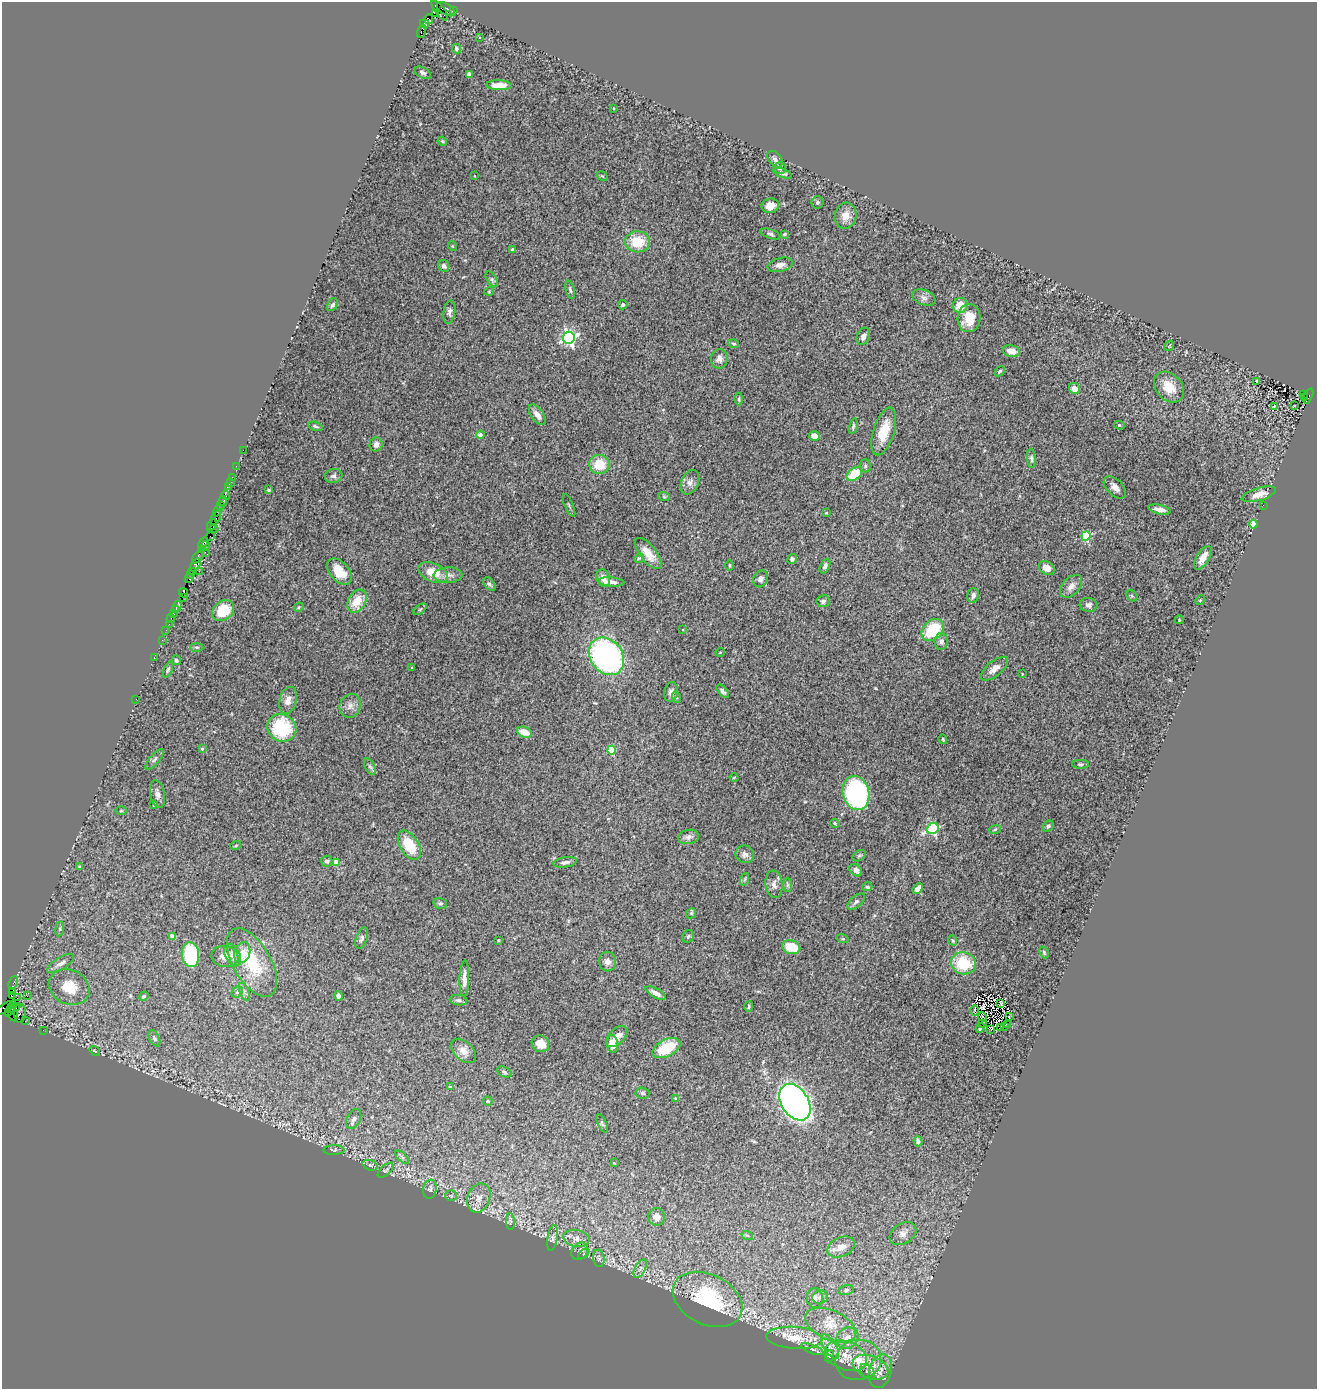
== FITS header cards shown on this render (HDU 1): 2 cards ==
NAXIS1  =                 1315
NAXIS2  =                 1387

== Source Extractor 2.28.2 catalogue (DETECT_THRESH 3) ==
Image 1315 x 1387 px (HDU 1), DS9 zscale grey, 1 PNG px = 1 image px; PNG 1319 x 1391 px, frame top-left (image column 1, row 1387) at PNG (2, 2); each listed source drawn as its Kron ellipse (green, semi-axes under 4 px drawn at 4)
Background 3.18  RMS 0.066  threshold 0.197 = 3 sigma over >= 5 px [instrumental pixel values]
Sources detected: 288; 2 with non-positive FLUX_AUTO (blend fragments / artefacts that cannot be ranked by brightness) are neither listed nor drawn; the other 286 listed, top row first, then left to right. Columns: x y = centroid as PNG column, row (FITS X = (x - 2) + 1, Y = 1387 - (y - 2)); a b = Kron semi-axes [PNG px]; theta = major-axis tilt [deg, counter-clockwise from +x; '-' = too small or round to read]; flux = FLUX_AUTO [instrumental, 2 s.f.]
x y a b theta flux
446 9 10 5 -34 1300
440 10 12 4 -52 2100
453 11 3 2 - 210
436 13 4 3 - 670
429 19 5 4 - 580
424 24 5 3 - 200
421 31 7 3 72 510
479 38 3 2 - 6.3
456 48 5 4 - 9.6
422 73 9 5 -26 10
469 74 4 3 - 27
499 85 12 5 -1 52
614 108 3 2 - 3.8
442 141 5 4 - 4.4
775 159 9 6 -51 15
780 168 6 6 - 9.2
783 173 9 4 -19 11
474 176 3 2 - 2.5
602 176 6 4 -33 4.3
818 202 6 6 - 8.7
770 206 9 7 12 44
846 216 13 11 81 44
770 234 10 4 -19 9.9
784 234 4 3 - 5.9
637 242 12 10 -2 120
452 246 5 3 - 3.4
512 249 4 3 - 5.5
780 265 13 7 14 24
444 266 6 5 - 13
492 279 9 5 -57 8.7
570 290 9 4 -76 9.2
489 291 5 3 - 3.5
924 298 12 7 -21 22
332 305 7 4 55 9.9
623 305 5 4 - 11
960 305 7 7 - 63
449 312 12 6 82 15
969 318 14 11 88 85
863 336 9 6 66 20
569 338 6 6 - 1300
734 344 5 4 - 6.4
1169 346 5 3 - 4
1011 351 9 6 -13 42
719 359 10 8 78 23
1000 371 6 3 48 5.4
1257 381 4 3 - 4.5
1169 387 17 13 -47 75
1075 388 6 5 - 32
1303 394 2 2 - 180
1308 396 8 4 67 1500
1304 398 3 2 - 140
739 399 6 4 90 6.6
1274 406 3 2 - 3.1
1295 406 3 3 - 20
537 415 12 6 -55 32
1119 425 5 4 - 8.7
315 426 7 3 -16 7.3
853 426 8 4 76 9.4
884 431 25 10 73 100
480 435 4 4 - 29
814 436 5 5 - 29
376 444 7 6 - 19
243 450 2 2 - 59
1031 458 10 4 -84 9
599 464 10 9 - 100
236 466 2 2 - 44
865 466 6 5 - 9.9
854 474 9 5 38 130
333 476 9 7 13 12
232 477 2 2 - 110
230 482 2 2 - 51
690 482 13 8 65 26
228 486 4 3 - 210
1115 487 13 8 -45 28
269 490 3 3 - 4.5
1259 494 18 6 17 36
226 495 5 3 - 100
664 497 6 3 -20 5.2
223 501 5 3 - 610
220 505 2 2 - 170
569 505 12 2 -67 5.7
1263 505 2 2 - 6.2
1160 509 11 4 -11 25
218 511 6 4 59 770
826 513 3 2 - 3.2
216 518 7 3 57 570
1253 524 4 4 - 81
212 525 7 3 66 480
214 529 4 2 - 88
210 536 2 2 - 77
1086 536 5 4 - 260
203 543 6 3 61 590
205 546 5 2 - 460
201 550 3 2 - 47
205 552 4 2 - 68
648 553 18 8 -51 61
198 557 7 4 53 1100
639 558 5 4 - 5
1203 558 13 6 58 46
792 559 5 4 - 9.2
196 565 7 4 54 900
730 565 5 3 - 5
825 566 8 4 66 15
1047 568 8 6 -33 31
199 571 2 2 - 67
339 571 15 9 -49 97
193 572 3 2 - 210
433 572 16 9 -24 79
190 574 3 2 - 230
448 575 14 7 1 29
603 578 9 6 -70 29
189 579 4 3 - 230
760 579 8 7 - 17
611 582 13 4 -4 25
489 584 8 5 -52 9.2
1071 586 13 8 47 30
184 593 5 3 - 240
973 595 7 5 76 15
1132 596 6 5 - 6.1
183 597 2 2 - 53
1200 600 5 4 - 4.8
357 601 12 8 61 87
823 601 6 6 - 11
1088 605 9 7 -5 16
177 606 5 3 - 460
299 607 5 3 - 4.4
175 609 4 3 - 250
420 609 7 4 37 7
223 611 12 9 38 140
173 614 3 3 - 410
171 619 4 2 - 170
1179 620 4 3 - 3.6
169 624 2 2 - 110
166 630 2 2 - 64
683 630 3 3 - 3.3
933 630 12 9 43 200
162 640 2 2 - 78
941 641 8 7 - 19
197 647 7 3 0 5.6
720 652 5 3 - 3.1
606 656 20 16 -53 1100
154 657 2 2 - 91
176 660 5 4 - 8.9
412 668 3 3 - 5.1
168 669 8 4 66 7.5
994 669 16 7 38 31
1022 674 2 2 - 3.1
723 691 8 4 -51 12
671 692 10 7 78 18
676 697 6 4 -71 6.7
136 699 2 2 - 20
288 700 14 8 73 34
350 706 12 10 66 28
282 728 15 13 -33 280
524 732 7 5 -19 55
943 739 5 3 - 4.6
202 749 4 4 - 4.8
612 750 4 4 - 160
154 759 13 4 49 12
1081 764 8 4 0 8.1
370 767 9 5 -62 12
734 778 4 3 - 3.3
856 793 17 13 -74 900
157 794 14 7 -78 23
154 805 4 3 - 4.5
121 811 6 3 1 4.2
835 823 5 3 - 5
1048 826 6 5 - 7.9
933 829 6 5 - 540
995 829 6 3 20 5.2
688 837 10 7 9 17
236 845 5 3 - 4.4
409 845 16 9 -58 140
745 854 9 8 - 19
859 856 7 5 29 8
327 861 6 5 - 11
336 862 4 4 - 75
565 862 12 5 8 16
79 867 4 2 - 3.6
856 870 7 5 -40 22
745 879 6 4 71 5.9
774 884 14 8 -82 23
787 885 7 4 90 7.9
867 887 5 4 - 7.1
918 888 6 4 49 21
856 902 11 5 40 12
440 903 7 5 -17 9.8
691 913 5 4 - 6.3
60 929 7 4 82 7.1
688 936 7 5 55 8.6
172 937 4 4 - 40
362 938 11 5 70 13
843 939 6 3 -17 5
498 940 3 3 - 4.1
953 940 5 4 - 6.6
791 947 9 7 -15 95
1044 952 6 4 -64 6.5
242 953 11 7 69 50
190 955 12 8 -84 250
233 955 12 7 -64 25
225 957 13 10 -8 39
607 962 10 8 -90 23
252 963 38 19 -60 230
963 963 13 11 -13 170
60 964 15 6 32 25
464 979 18 5 88 29
13 983 7 3 66 260
69 987 21 17 -25 110
12 991 3 2 - 140
237 992 6 5 - 8.6
244 992 9 4 -70 12
655 993 11 4 -29 27
13 996 4 3 - 170
27 996 2 2 - 100
144 996 5 4 - 6.8
338 996 5 4 - 13
17 998 2 2 - 42
458 1000 9 5 -7 10
1001 1003 3 3 - 10
749 1006 5 4 - 6.1
5 1008 12 4 30 520
14 1008 7 3 24 4200
10 1010 7 3 65 1300
975 1011 5 2 - 4.9
20 1013 9 6 88 3400
13 1014 7 4 -79 150
982 1017 5 2 - 0.5
1009 1017 3 2 - 6.4
25 1021 2 2 - 92
983 1024 4 2 - 3.3
1007 1024 3 2 - 6.9
1004 1026 2 2 - 7.7
1001 1027 3 2 - 5.1
980 1028 5 3 - 9
991 1029 3 2 - 14
43 1030 2 2 - 72
617 1036 13 7 44 37
154 1038 9 5 -62 7.9
540 1044 9 8 - 47
613 1044 9 5 -83 46
666 1048 15 8 27 170
95 1051 6 3 -36 4.9
463 1051 15 9 -42 40
504 1072 8 5 -25 8.9
450 1087 4 3 - 3.8
642 1093 7 5 -5 9.1
675 1098 3 2 - 3.1
488 1101 5 4 - 4.7
795 1102 20 13 -57 2300
354 1119 10 6 65 20
602 1124 10 4 -65 8.3
918 1141 5 4 - 16
334 1150 10 4 0 8.9
402 1157 8 4 -45 8.7
614 1163 3 3 - 3.7
370 1165 8 5 -18 9
386 1170 10 5 43 9.1
430 1189 9 6 80 12
451 1196 6 5 - 6.7
479 1198 15 11 68 47
657 1217 9 8 - 34
510 1221 8 4 -87 8.6
903 1233 14 10 33 30
747 1235 6 3 -19 5.2
552 1238 13 5 82 15
576 1238 13 8 -10 32
841 1247 14 9 23 39
580 1251 9 7 50 13
584 1254 6 2 46 4
599 1258 9 5 -81 13
640 1269 10 5 63 18
846 1290 7 5 15 9.4
820 1297 8 6 13 16
815 1298 10 8 90 23
708 1299 37 25 -26 370
831 1325 27 14 -23 110
794 1338 28 11 -4 100
847 1338 11 10 - 48
830 1346 14 6 -58 32
812 1349 12 4 -22 14
830 1356 6 4 71 7
846 1356 22 14 -20 100
858 1360 23 20 10 150
870 1367 18 11 -20 67
880 1371 17 11 75 52
867 1372 9 5 -45 12
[2 non-positive-flux detections neither listed nor drawn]